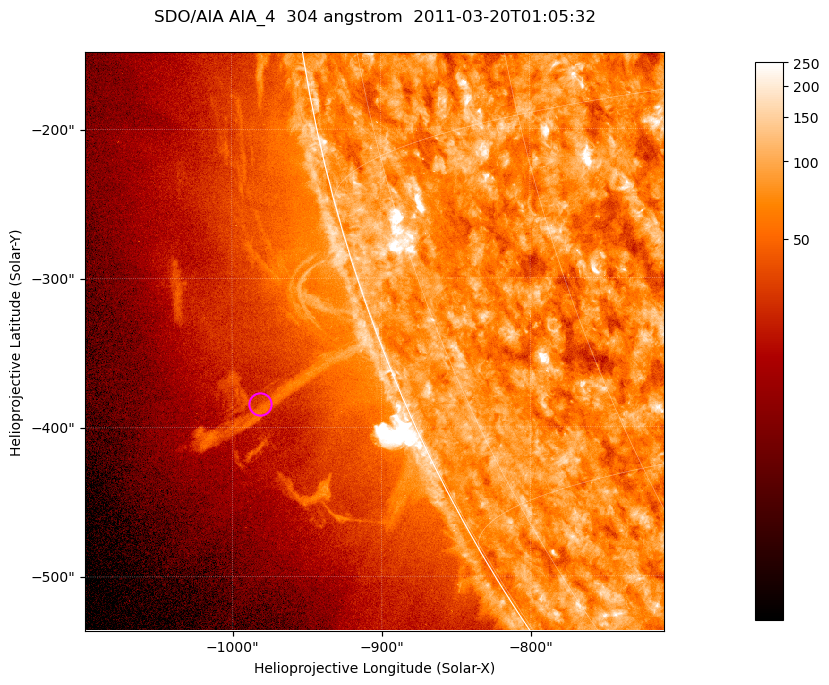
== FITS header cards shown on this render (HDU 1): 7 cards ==
TELESCOP= 'SDO/AIA '           / For AIA: SDO/AIA
INSTRUME= 'AIA_4   '           / For AIA: AIA_ATA1, AIA_ATA2, AIA_ATA3 or AIA_AT
WAVELNTH=                  304 / [angstrom] Wavelength
WAVEUNIT= 'angstrom'           / Wavelength unit: angstrom
DATE-OBS= '2011-03-20T01:05:32.127' / [ISO] Date when observation started; ISO 8
CTYPE1  = 'HPLN-TAN'           / CTYPE1; Typically HPLN
CTYPE2  = 'HPLT-TAN'           / CTYPE2; Typically HPLT

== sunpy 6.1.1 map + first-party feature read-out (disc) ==
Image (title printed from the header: SDO/AIA AIA_4  304 angstrom  2011-03-20T01:05:32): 647 x 647 px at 0.6 arcsec/px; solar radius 964 arcsec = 1606 px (partial field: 2.4% of the solar disc is inside the frame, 47% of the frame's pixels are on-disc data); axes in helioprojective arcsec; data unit not stated in the header (colour bar unlabelled)
Orientation: roll -0.132 deg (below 1 deg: not rotated)
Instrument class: DISC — disc imager (sunpy class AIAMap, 304 A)
Bright regions (active regions / flare kernels): reference = the on-disc median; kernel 5 px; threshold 5 sigma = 117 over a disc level ~75.4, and >= 1.15x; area >= 418 px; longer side >= 8 px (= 4.8 arcsec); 0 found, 0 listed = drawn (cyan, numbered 1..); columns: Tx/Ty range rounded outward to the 2 arcsec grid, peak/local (2 s.f.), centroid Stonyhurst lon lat
Off-limb structures (1.02-1.3 R_sun): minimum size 209 px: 6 found; the strongest spans PA ~110 deg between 1.02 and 1.16 R_sun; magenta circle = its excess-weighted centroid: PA ~110 deg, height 1.09 R_sun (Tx ~-982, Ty ~-384 arcsec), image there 1.5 x the reference